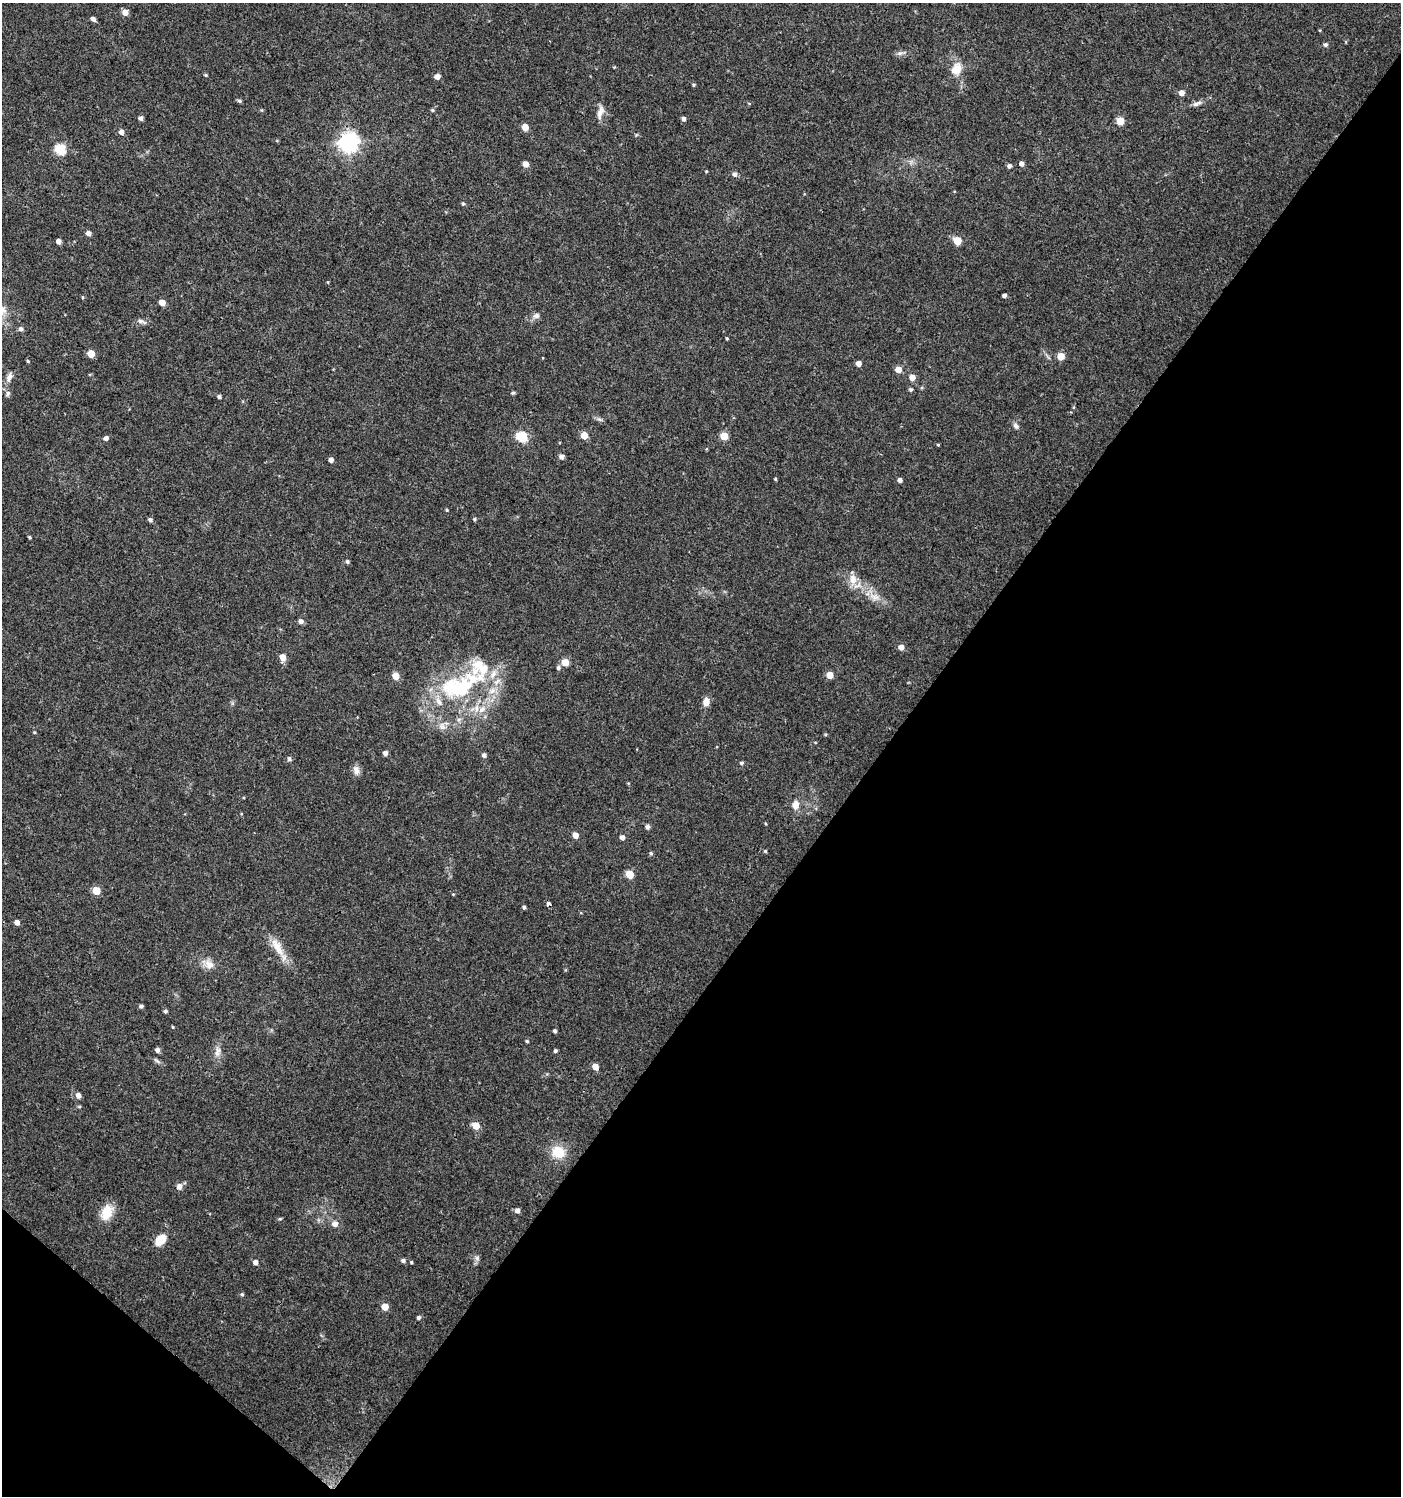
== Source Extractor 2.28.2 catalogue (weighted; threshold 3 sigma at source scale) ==
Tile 15 of 4 x 4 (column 3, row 4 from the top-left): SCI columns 3042-4440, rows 2-1495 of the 6017 x 5984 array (HDU 1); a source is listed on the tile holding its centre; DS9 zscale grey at full resolution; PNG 1403 x 1498 px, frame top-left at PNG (2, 3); no overlay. Shown black and unused: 39% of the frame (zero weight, under 3 of 4 exposures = <1% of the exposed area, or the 3 px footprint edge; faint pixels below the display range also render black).
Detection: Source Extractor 2.28.2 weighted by HDU 2 'WHT'; one run over the whole footprint, this tile lists its part. Background 0.0233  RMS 0.004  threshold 0.0179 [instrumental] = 3 sigma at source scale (4.5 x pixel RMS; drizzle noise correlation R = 1.50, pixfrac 1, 0.0396/0.0396 arcsec/px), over >= 5 px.
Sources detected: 133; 2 inside a brighter object's white glare — not listed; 6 inside a brighter listed object's ellipse — not listed separately; the other 125 listed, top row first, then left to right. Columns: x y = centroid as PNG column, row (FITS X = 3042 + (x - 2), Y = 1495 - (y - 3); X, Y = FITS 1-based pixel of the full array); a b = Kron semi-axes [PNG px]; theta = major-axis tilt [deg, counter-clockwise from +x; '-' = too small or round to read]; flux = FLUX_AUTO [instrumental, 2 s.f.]
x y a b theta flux
125 12 5 5 - 3.1
93 19 5 4 - 1.5
1325 45 5 5 - 0.96
900 53 10 6 3 1.3
957 69 17 13 64 5.5
206 75 4 3 - 0.5
437 76 5 4 - 2.9
693 85 4 4 - 0.53
1181 93 5 5 - 2.6
239 101 5 5 - 0.71
1197 104 15 5 20 1.6
262 110 5 3 - 0.33
432 110 5 4 - 0.54
600 112 19 7 75 2.7
140 118 5 4 - 1.2
683 119 5 4 - 1.3
1120 121 5 5 - 10
525 127 5 4 - 5.2
121 132 5 4 - 2.1
348 142 7 7 - 210
60 149 6 5 - 31
525 164 4 4 - 3.8
1021 164 5 4 - 1.8
1009 166 5 5 - 1.2
706 171 3 3 - 0.36
734 174 6 6 - 1.3
463 204 5 4 - 0.64
88 233 5 4 - 1.8
58 241 4 4 - 2.2
957 241 5 5 - 9.9
1004 295 4 3 - 1.1
82 297 5 3 - 0.38
162 303 5 4 - 4.4
536 316 9 7 12 1.6
141 321 11 5 -13 1.3
21 329 6 5 - 1.1
727 338 3 3 - 0.41
91 353 5 5 - 8.4
1061 356 5 5 - 6.4
28 361 5 4 - 0.46
858 363 4 4 - 2.9
898 369 5 5 - 4.5
9 377 12 7 71 2.1
912 377 6 5 - 3
911 389 5 4 - 0.72
8 393 8 5 62 0.93
513 393 6 4 20 0.51
219 397 4 4 - 0.95
599 419 9 4 -19 0.83
1016 426 9 6 -63 1.2
584 435 5 5 - 5.7
724 436 5 5 - 9.6
522 437 6 5 - 28
106 438 5 4 - 1.6
938 445 4 3 - 0.32
561 457 5 5 - 1.8
331 460 4 4 - 1.7
775 479 4 3 - 0.45
900 480 4 4 - 1.5
447 510 4 4 - 0.41
474 519 4 4 - 0.54
150 520 5 4 - 1
30 537 4 3 - 0.46
347 561 5 4 - 0.74
853 579 15 10 -88 4.2
874 597 17 9 -15 3.9
301 621 5 5 - 1.5
901 647 5 5 - 2.6
283 657 6 5 - 4
565 662 5 5 - 7.8
558 668 5 5 - 0.83
830 675 5 5 - 5.6
396 676 5 5 - 6.5
461 689 49 21 27 32
706 701 10 7 74 3
482 709 12 8 39 3.2
459 719 7 4 18 0.79
441 726 11 8 -69 2.3
34 732 4 3 - 0.4
825 734 5 3 - 0.42
385 753 4 4 - 1.7
484 755 5 5 - 1.1
289 759 5 5 - 0.94
741 763 5 4 - 0.67
356 770 12 8 -80 2.1
795 805 11 8 79 2.8
647 827 7 6 - 0.87
575 835 5 5 - 3.2
622 837 5 4 - 1.7
765 851 4 4 - 0.51
651 853 5 4 - 0.61
630 874 5 5 - 11
96 891 5 5 - 10
453 894 4 3 - 0.32
549 903 4 3 - 4.3
524 907 4 3 - 0.81
17 922 4 4 - 2
277 947 32 11 -61 6.7
209 964 15 11 -41 3.5
141 1006 4 4 - 0.87
165 1011 4 4 - 0.69
173 1027 3 3 - 0.34
555 1031 4 4 - 0.82
527 1041 4 4 - 0.44
157 1050 5 4 - 1.4
555 1051 3 3 - 0.82
217 1052 16 7 77 2.5
157 1061 13 4 -34 0.97
595 1067 5 5 - 4
78 1095 5 5 - 2.2
476 1126 5 5 - 7.7
558 1152 14 13 - 8.9
179 1186 8 6 80 2
517 1210 5 5 - 1.8
107 1212 19 13 68 7.2
280 1219 5 4 - 0.45
335 1224 7 7 - 2.1
161 1240 13 9 49 6.7
477 1258 7 6 - 1
403 1261 5 5 - 1.2
255 1262 5 5 - 1.7
411 1262 4 3 - 0.42
242 1294 5 4 - 0.62
385 1307 5 5 - 6.6
418 1318 5 5 - 0.88